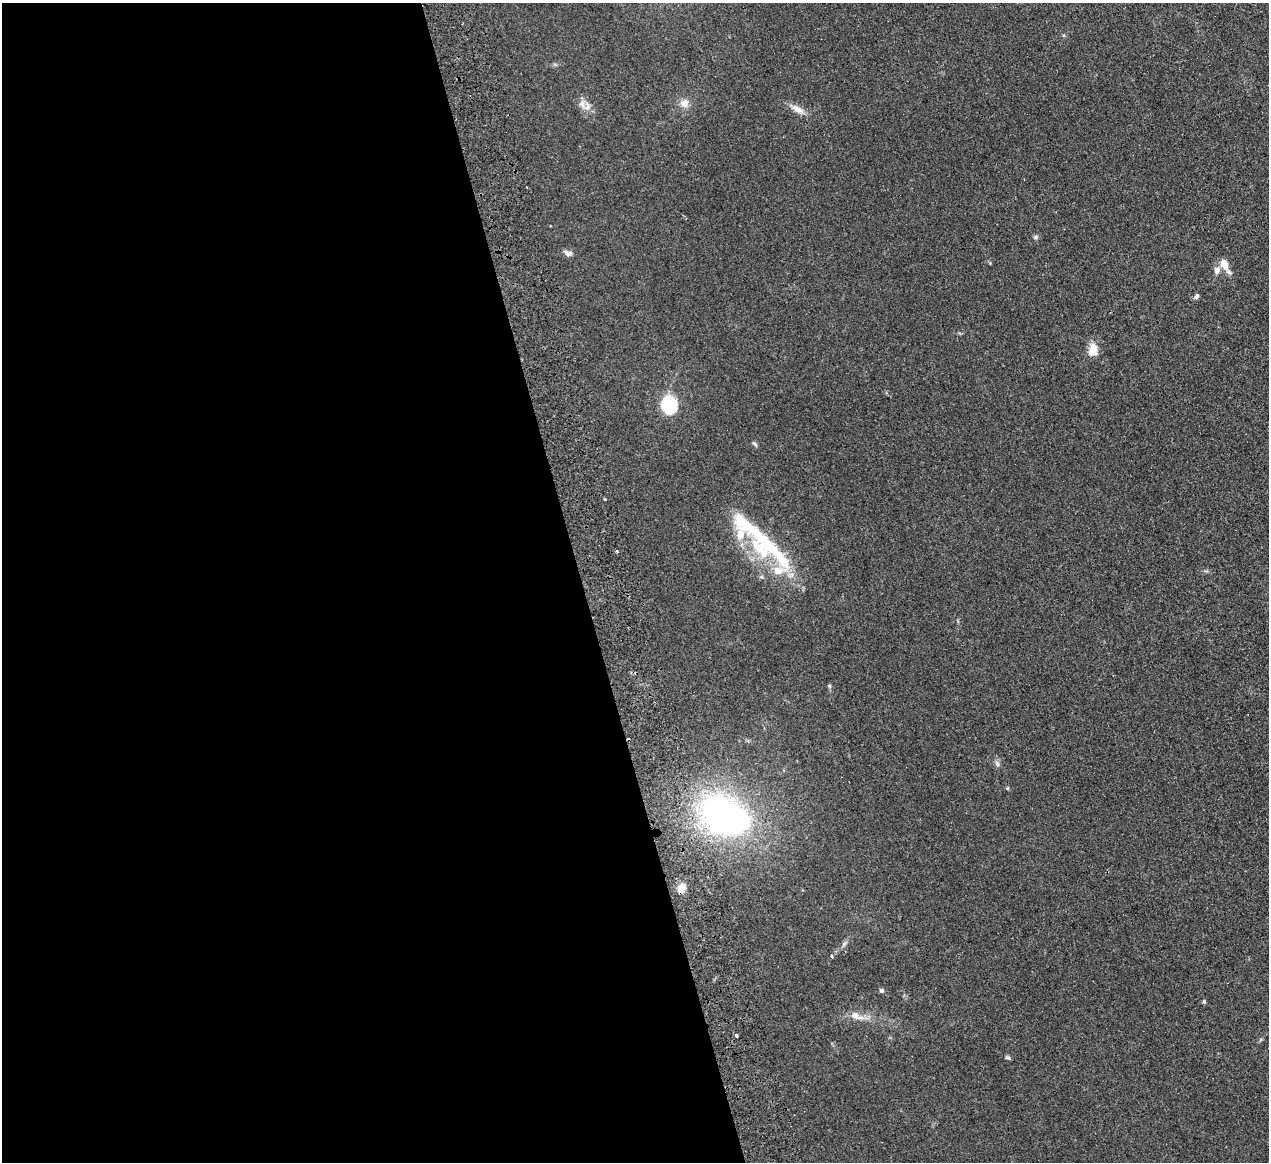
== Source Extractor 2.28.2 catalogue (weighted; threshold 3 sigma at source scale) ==
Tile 9 of 4 x 4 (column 1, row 3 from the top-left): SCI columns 56-1322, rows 1439-2598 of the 5180 x 5078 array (HDU 1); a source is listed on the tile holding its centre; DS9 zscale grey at full resolution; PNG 1271 x 1164 px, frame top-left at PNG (2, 3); no overlay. Shown black and unused: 46% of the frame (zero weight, under 2 of 3 exposures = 3% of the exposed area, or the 3 px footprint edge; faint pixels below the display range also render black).
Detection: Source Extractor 2.28.2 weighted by HDU 2 'WHT'; one run over the whole footprint, this tile lists its part. Background 0.107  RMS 0.011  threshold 0.0476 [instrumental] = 3 sigma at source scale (4.5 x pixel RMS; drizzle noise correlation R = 1.50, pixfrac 1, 0.05/0.05 arcsec/px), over >= 5 px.
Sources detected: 33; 1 inside a brighter object's white glare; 1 cosmic-ray / hot-pixel residue — not listed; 5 inside a brighter listed object's ellipse — not listed separately; the other 26 listed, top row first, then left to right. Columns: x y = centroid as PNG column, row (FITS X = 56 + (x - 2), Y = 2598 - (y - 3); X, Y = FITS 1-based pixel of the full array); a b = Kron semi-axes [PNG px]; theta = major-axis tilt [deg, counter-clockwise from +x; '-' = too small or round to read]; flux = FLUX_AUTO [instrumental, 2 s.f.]
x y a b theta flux
684 103 10 10 - 7.6
582 104 13 8 85 6.3
797 109 20 8 -30 8.8
1035 237 7 5 22 1.8
568 253 13 7 -15 4
1225 264 17 7 -63 13
1217 270 8 7 - 5.4
1197 296 7 5 56 2.3
1093 350 17 11 84 12
669 405 17 14 -73 48
754 444 8 4 -41 1.7
605 499 3 3 - 1.3
740 522 26 18 -66 29
617 551 3 2 - 2.8
779 555 53 16 -51 51
829 686 6 4 -89 1.4
997 764 9 6 -52 2.8
721 814 36 31 -45 310
681 888 11 9 69 7.4
844 944 8 4 53 2.2
831 956 4 3 - 2.1
881 990 6 5 - 2
1204 1001 5 4 - 1.3
856 1016 21 9 -21 11
736 1035 3 3 - 7.5
1008 1058 8 4 -12 1.7